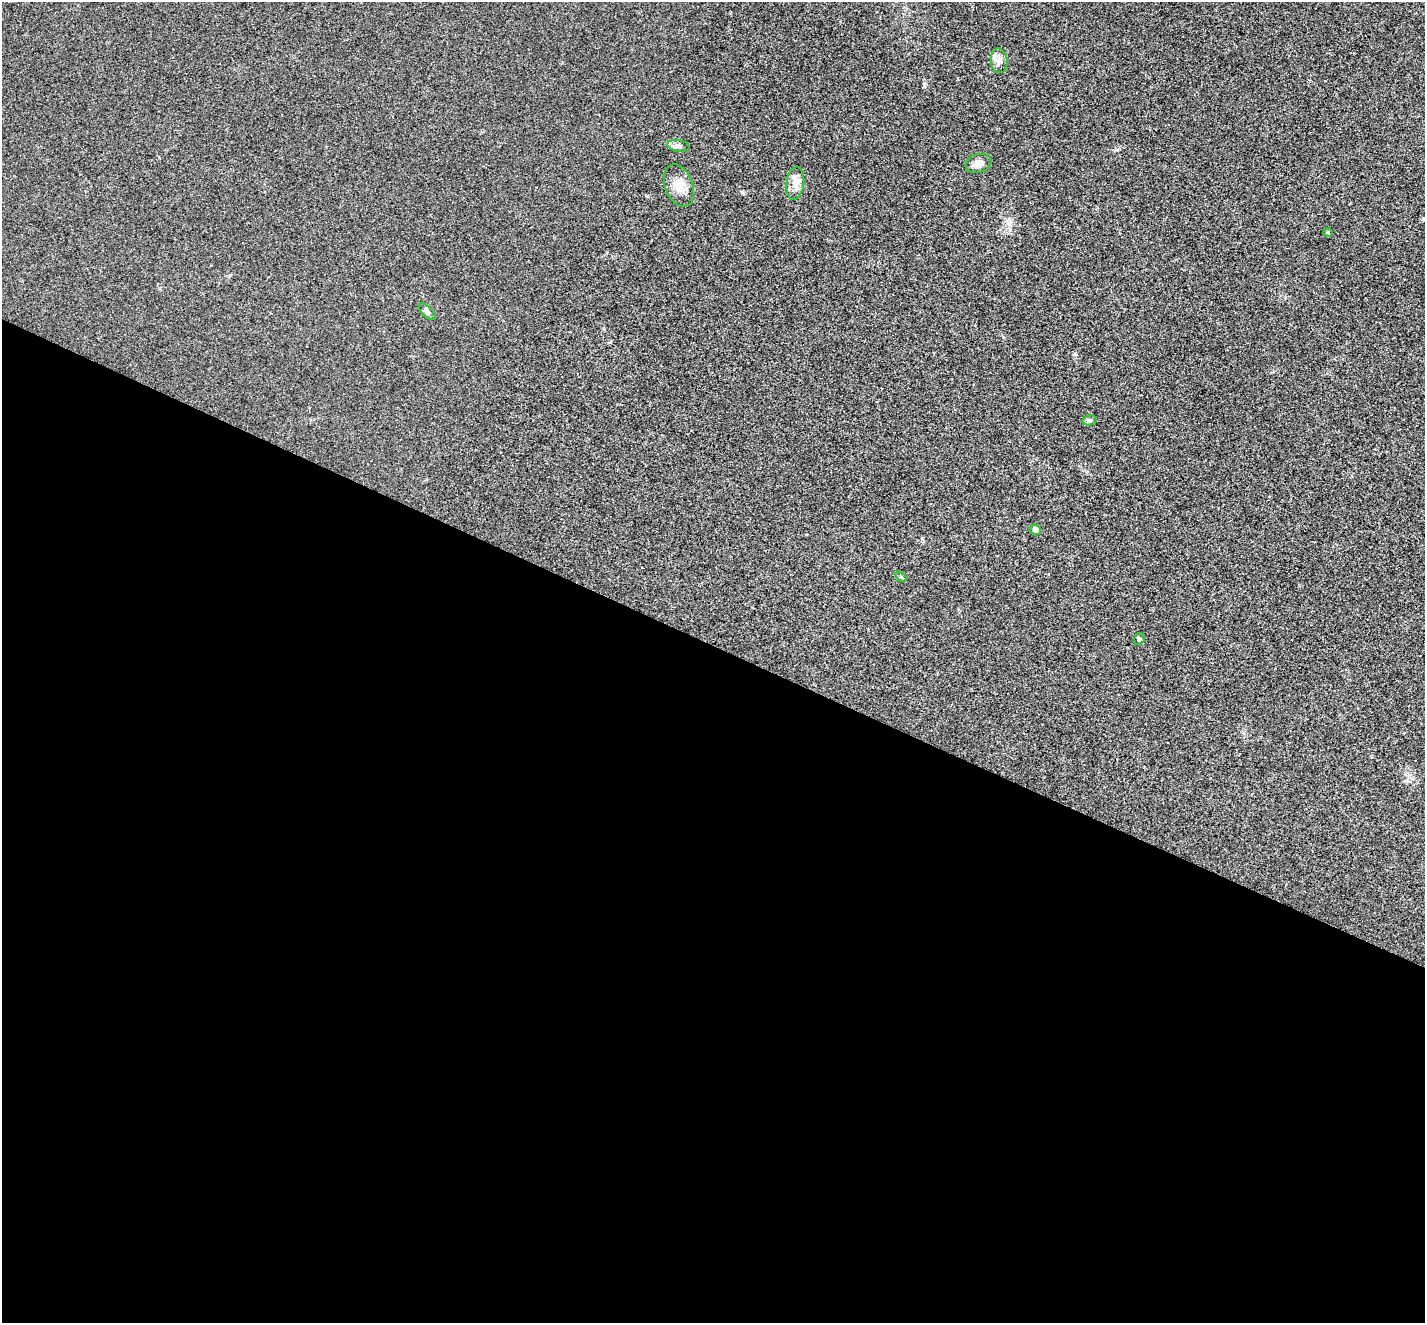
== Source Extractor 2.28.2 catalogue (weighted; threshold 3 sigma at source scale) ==
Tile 14 of 4 x 4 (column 2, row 4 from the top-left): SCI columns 1431-2853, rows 283-1603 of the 5702 x 5713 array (HDU 1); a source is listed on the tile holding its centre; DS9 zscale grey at full resolution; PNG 1427 x 1325 px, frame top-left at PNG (2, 2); each listed source drawn as its Kron ellipse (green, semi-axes under 4 px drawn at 4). Shown black and unused: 51% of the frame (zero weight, under 3 of 4 exposures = <1% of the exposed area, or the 3 px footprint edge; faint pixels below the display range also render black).
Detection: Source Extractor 2.28.2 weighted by HDU 2 'WHT'; one run over the whole footprint, this tile lists its part. Background 0.0186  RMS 0.0049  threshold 0.0223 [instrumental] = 3 sigma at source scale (4.5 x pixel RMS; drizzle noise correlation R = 1.50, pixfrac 1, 0.05/0.05 arcsec/px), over >= 5 px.
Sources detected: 11; all 11 listed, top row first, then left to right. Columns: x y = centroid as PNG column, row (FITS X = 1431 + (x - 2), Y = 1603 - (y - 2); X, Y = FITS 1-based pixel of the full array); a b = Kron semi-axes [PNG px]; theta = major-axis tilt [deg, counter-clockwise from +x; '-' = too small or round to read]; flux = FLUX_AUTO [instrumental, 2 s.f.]
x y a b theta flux
999 61 12 8 -82 2.7
678 146 11 5 -8 1.7
978 163 13 9 19 3.8
795 183 16 9 83 4.1
679 186 22 14 -70 7.3
1328 233 4 3 - 0.44
427 312 10 5 -45 1.4
1090 420 7 5 13 0.93
1035 530 5 5 - 2.1
901 577 6 3 -36 0.58
1139 639 6 5 - 0.77
Unlisted compact peaks at least as high as the median listed source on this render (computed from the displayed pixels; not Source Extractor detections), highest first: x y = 742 192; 924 83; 1407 780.